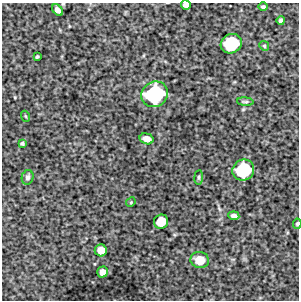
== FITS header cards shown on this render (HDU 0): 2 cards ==
NAXIS1  =                  297 /Length X axis
NAXIS2  =                  298 /Length Y axis

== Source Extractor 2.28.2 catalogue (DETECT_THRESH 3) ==
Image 297 x 298 px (HDU 0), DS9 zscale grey, 1 PNG px = 1 image px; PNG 301 x 302 px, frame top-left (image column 1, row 298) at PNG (2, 3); each listed source drawn as its Kron ellipse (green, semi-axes under 4 px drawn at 4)
Background 6020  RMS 240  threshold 711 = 3 sigma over >= 5 px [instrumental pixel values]
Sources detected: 22; all 22 listed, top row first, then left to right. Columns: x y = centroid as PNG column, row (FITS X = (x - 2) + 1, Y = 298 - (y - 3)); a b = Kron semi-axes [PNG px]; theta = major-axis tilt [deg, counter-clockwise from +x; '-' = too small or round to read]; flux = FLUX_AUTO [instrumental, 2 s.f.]
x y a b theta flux
186 5 5 4 - 8.3e+04
263 7 5 4 - 3.0e+04
58 10 6 4 -47 7.3e+04
281 20 4 4 - 3.9e+04
231 44 11 9 27 1.0e+06
264 46 5 4 - 2.2e+04
37 57 4 3 - 2.2e+04
155 94 13 12 - 1.7e+06
245 102 8 4 -4 2.5e+04
25 116 5 3 - 1.4e+04
147 139 7 5 -17 1.0e+05
22 143 4 3 - 2.4e+04
243 170 11 10 - 1.2e+06
28 177 7 6 - 4.4e+04
199 177 7 4 84 2.5e+04
131 202 5 4 - 1.7e+04
234 216 5 4 - 6.1e+04
161 222 7 7 - 3.5e+05
297 224 5 3 - 2.7e+04
101 250 6 6 - 1.7e+05
200 260 9 8 - 2.2e+05
102 272 5 5 - 1.3e+05
At the frame edge (FLAGS 8, measured only in part): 3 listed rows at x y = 186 5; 58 10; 297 224